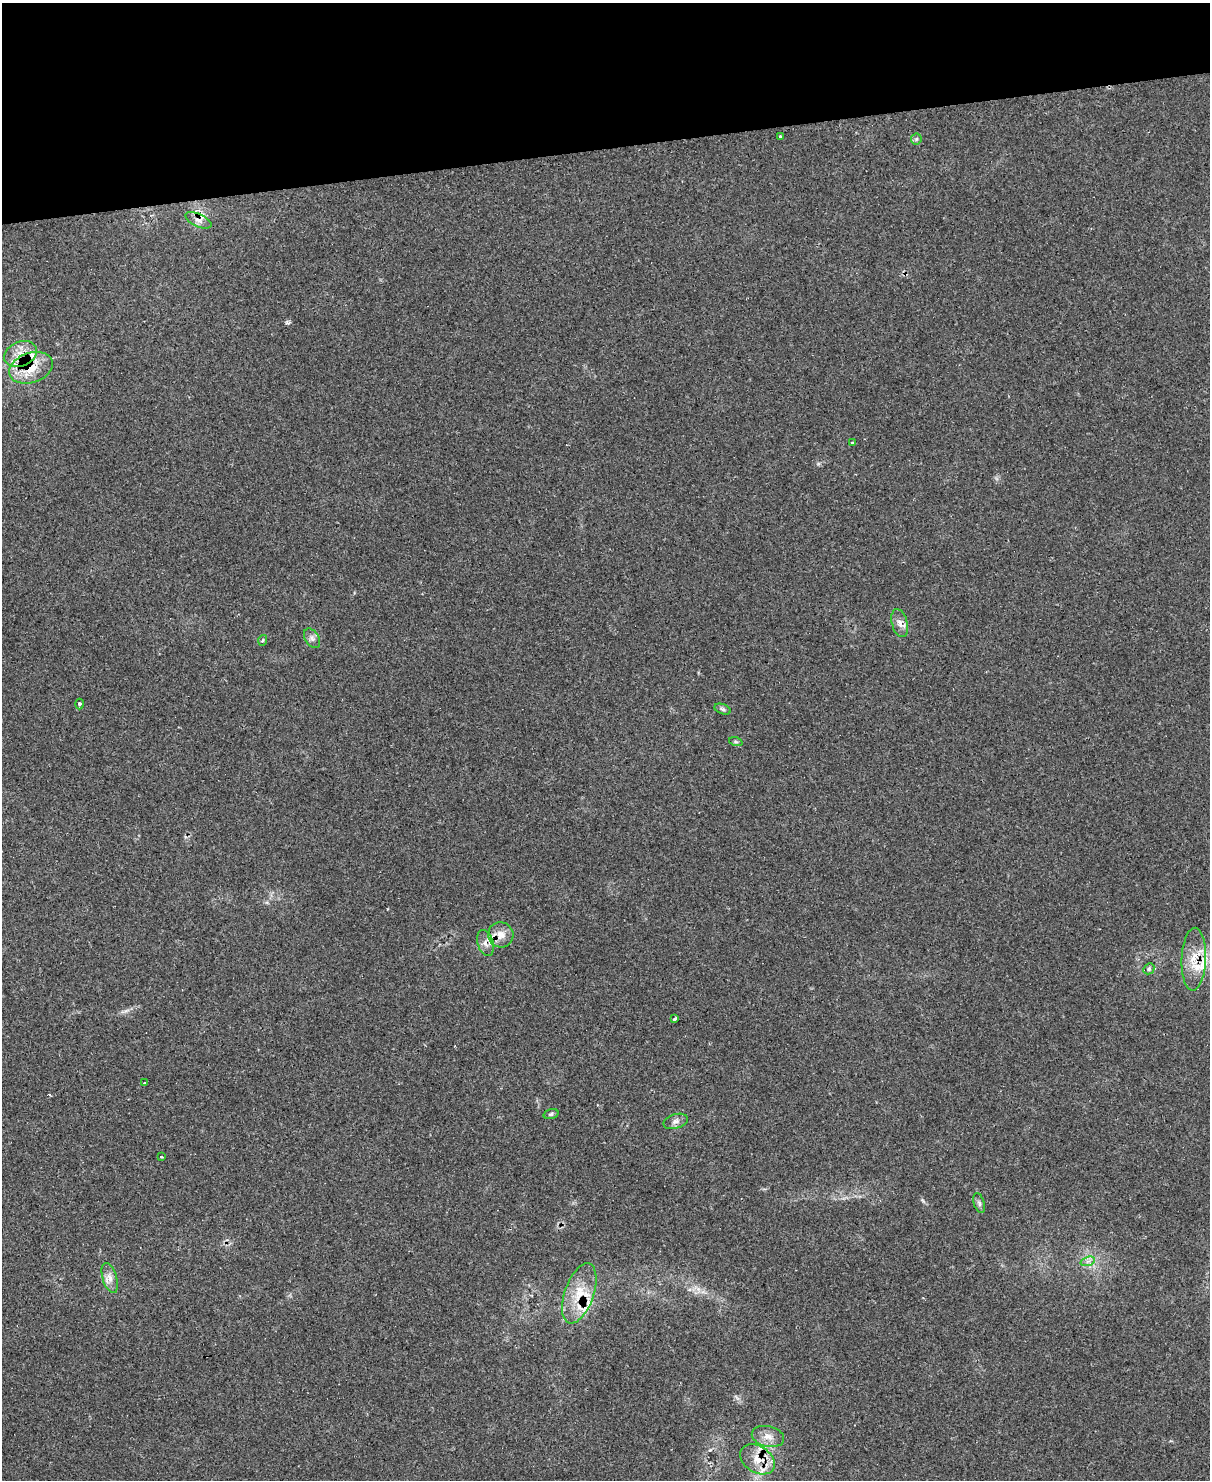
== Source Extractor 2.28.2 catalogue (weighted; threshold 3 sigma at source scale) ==
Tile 3 of 4 x 3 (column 3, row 1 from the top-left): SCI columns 2468-3675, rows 3211-4688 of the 4884 x 4829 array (HDU 1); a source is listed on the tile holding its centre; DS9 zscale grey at full resolution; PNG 1212 x 1482 px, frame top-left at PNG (2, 3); each listed source drawn as its Kron ellipse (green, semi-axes under 4 px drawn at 4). Shown black and unused: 10% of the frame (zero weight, under 2 of 3 exposures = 3% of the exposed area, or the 3 px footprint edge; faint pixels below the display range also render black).
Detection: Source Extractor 2.28.2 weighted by HDU 2 'WHT'; one run over the whole footprint, this tile lists its part. Background 0.145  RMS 0.0072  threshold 0.0325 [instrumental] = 3 sigma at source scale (4.5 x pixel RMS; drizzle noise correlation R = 1.50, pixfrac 1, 0.05/0.05 arcsec/px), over >= 5 px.
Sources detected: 35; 1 cosmic-ray / hot-pixel residue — neither listed nor drawn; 7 inside a brighter listed object's ellipse — not listed separately; the other 27 listed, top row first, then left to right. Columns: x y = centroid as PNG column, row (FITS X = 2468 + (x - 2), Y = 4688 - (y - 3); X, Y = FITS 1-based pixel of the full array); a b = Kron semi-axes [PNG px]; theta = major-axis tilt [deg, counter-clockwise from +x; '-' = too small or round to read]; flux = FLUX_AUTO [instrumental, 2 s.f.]
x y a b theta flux
780 136 3 3 - 2
916 139 6 5 - 1.2
198 220 14 6 -25 4.4
21 354 17 12 22 11
31 368 22 15 19 19
852 443 3 3 - 1.3
900 623 14 8 -75 4.6
312 638 10 7 -58 2.8
263 640 5 3 - 0.91
80 704 5 3 - 0.88
723 709 8 5 -21 1.6
736 742 7 4 -18 1
501 935 13 12 - 7.2
486 943 13 7 -73 4.4
1194 959 31 12 88 15
1149 969 6 5 - 1.1
674 1019 4 3 - 2.6
144 1083 3 3 - 5.7
551 1114 8 4 16 1.4
676 1121 12 7 17 3.3
161 1157 3 3 - 1.5
979 1203 10 5 -72 1.9
1088 1261 7 4 19 2.1
110 1278 15 7 -73 5.1
579 1293 31 14 71 21
768 1436 16 10 -13 6.8
757 1459 19 13 -33 12
Overlapping masked pixels (flux is a lower limit): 6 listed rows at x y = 198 220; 21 354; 31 368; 486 943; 579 1293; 757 1459